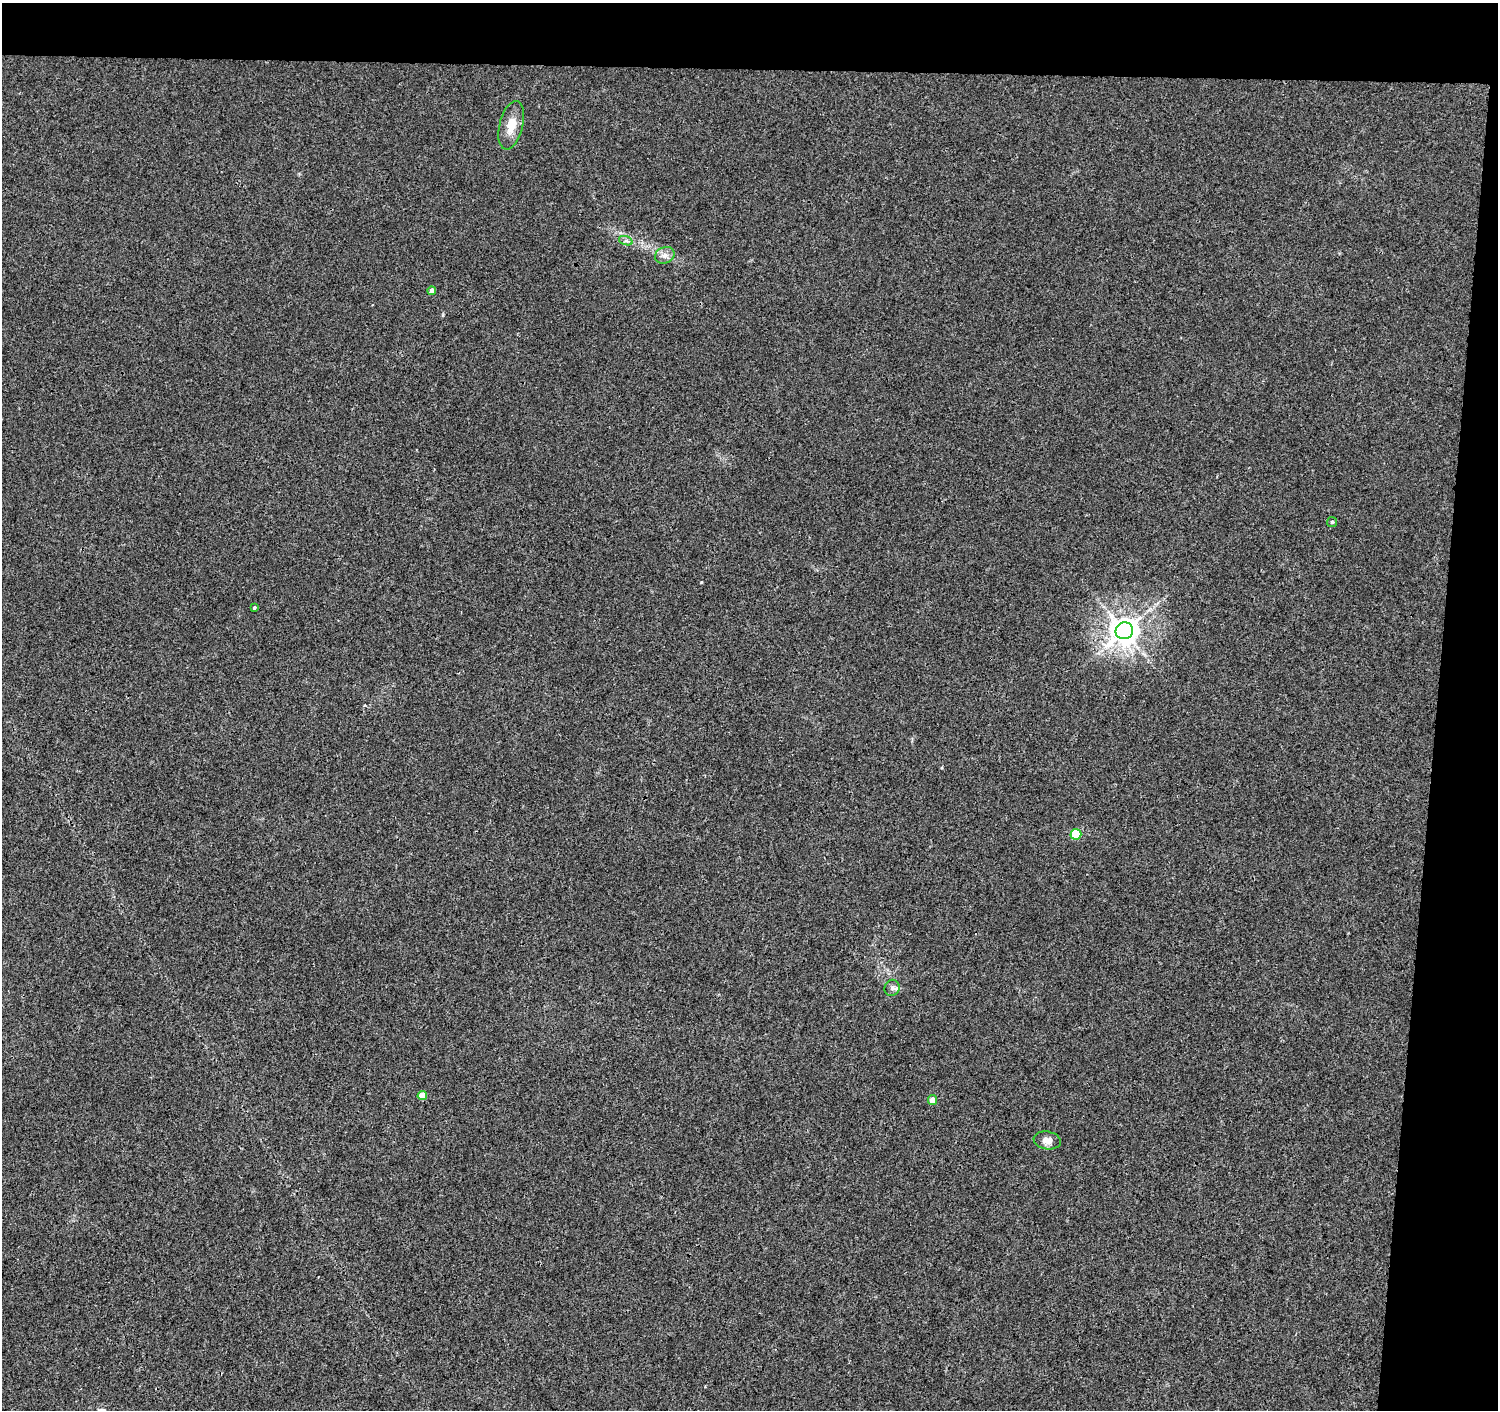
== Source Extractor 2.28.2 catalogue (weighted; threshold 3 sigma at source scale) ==
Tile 3 of 3 x 3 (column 3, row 1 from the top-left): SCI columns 2994-4489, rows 3043-4450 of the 4497 x 4733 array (HDU 1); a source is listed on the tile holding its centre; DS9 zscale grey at full resolution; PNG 1500 x 1412 px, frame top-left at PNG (2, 3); each listed source drawn as its Kron ellipse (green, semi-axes under 4 px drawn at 4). Shown black and unused: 9% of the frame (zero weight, under 3 of 4 exposures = <1% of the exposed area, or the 3 px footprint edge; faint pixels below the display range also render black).
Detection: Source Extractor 2.28.2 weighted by HDU 2 'WHT'; one run over the whole footprint, this tile lists its part. Background 0.0067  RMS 0.0028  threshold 0.0125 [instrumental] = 3 sigma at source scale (4.5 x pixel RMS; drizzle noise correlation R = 1.50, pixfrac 1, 0.0396/0.0396 arcsec/px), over >= 5 px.
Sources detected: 12; all 12 listed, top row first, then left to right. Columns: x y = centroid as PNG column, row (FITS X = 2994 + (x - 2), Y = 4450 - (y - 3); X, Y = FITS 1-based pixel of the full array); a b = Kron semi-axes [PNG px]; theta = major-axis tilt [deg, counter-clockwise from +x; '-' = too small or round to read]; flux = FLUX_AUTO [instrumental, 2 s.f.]
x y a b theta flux
511 125 25 11 76 4.4
626 241 7 4 -18 0.61
665 255 10 8 24 1.5
432 291 4 4 - 1.2
1332 522 5 5 - 0.4
254 607 4 4 - 0.38
1124 631 9 8 - 360
1076 834 5 5 - 11
892 988 8 7 - 1
422 1095 5 4 - 3.5
933 1100 5 4 - 2.6
1047 1140 13 9 -9 2
Unlisted compact peaks at least as high as the median listed source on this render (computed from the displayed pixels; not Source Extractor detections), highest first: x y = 701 582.